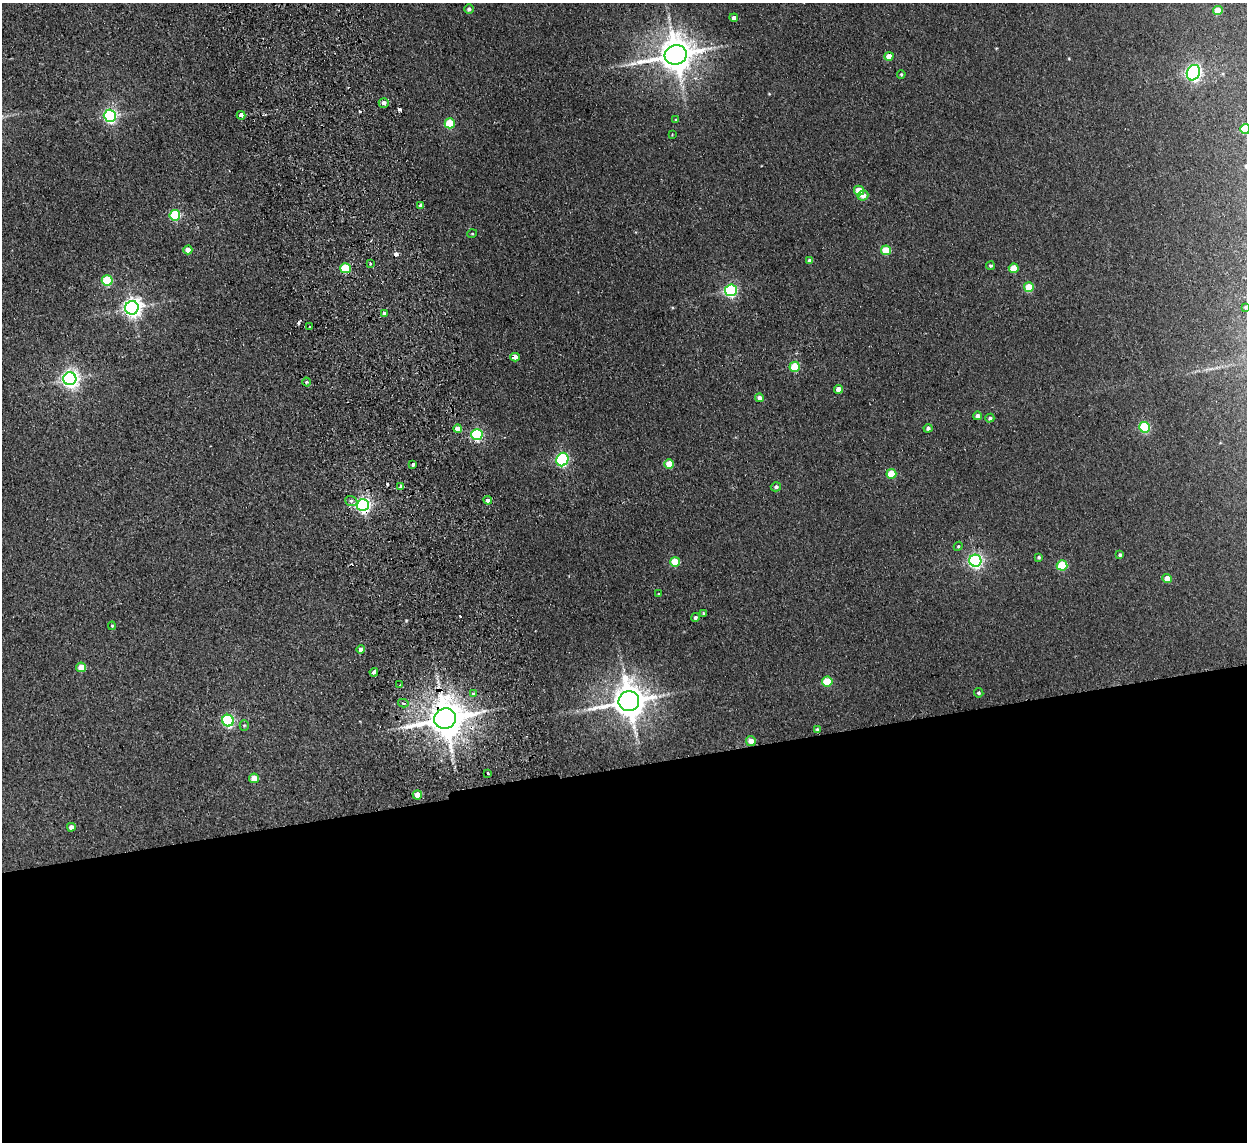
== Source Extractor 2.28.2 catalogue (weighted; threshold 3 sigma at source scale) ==
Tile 15 of 4 x 4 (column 3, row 4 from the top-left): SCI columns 2542-3786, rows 154-1293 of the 5083 x 4981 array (HDU 1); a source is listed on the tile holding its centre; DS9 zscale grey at full resolution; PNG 1249 x 1144 px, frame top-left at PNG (2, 3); each listed source drawn as its Kron ellipse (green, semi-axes under 4 px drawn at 4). Shown black and unused: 33% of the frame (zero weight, under 2 of 3 exposures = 3% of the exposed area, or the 3 px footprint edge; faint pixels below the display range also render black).
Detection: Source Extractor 2.28.2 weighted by HDU 2 'WHT'; one run over the whole footprint, this tile lists its part. Background 0.0671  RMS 0.0097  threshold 0.0438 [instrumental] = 3 sigma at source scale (4.5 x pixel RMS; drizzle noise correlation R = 1.50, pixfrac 1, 0.05/0.05 arcsec/px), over >= 5 px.
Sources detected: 88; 5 cosmic-ray / hot-pixel residue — neither listed nor drawn; the other 83 listed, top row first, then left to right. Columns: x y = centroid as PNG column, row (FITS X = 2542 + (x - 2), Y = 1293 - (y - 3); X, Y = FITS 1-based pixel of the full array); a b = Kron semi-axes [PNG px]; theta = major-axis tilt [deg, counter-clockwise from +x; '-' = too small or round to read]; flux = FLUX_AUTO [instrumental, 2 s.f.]
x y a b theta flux
469 9 4 4 - 2.8
1218 10 5 4 - 22
734 18 4 4 - 3.7
676 55 11 9 16 2400
889 56 4 4 - 12
1193 73 8 6 65 330
901 74 4 3 - 1
384 103 5 5 - 3.2
241 115 4 4 - 32
110 116 6 6 - 210
676 120 4 3 - 0.86
450 123 5 5 - 43
1245 129 5 5 - 37
672 134 3 3 - 0.68
859 191 5 4 - 18
863 195 5 5 - 7.6
421 205 4 3 - 3.4
175 215 5 5 - 78
472 234 5 3 - 0.85
188 250 4 4 - 10
886 250 5 5 - 36
810 261 4 4 - 4.5
370 263 3 3 - 1.1
990 266 4 4 - 1.7
345 268 5 5 - 47
1014 268 5 5 - 21
107 280 5 5 - 64
1029 287 5 5 - 31
731 290 6 5 - 150
1245 307 4 3 - 1.3
132 308 7 6 - 530
384 314 3 3 - 7.2
310 327 3 2 - 0.85
515 357 5 4 - 23
795 367 5 5 - 36
70 379 6 6 - 450
306 382 4 3 - 1.2
838 389 4 4 - 7.2
760 398 4 4 - 5.1
977 416 4 4 - 4
990 418 4 4 - 2.4
1145 427 5 5 - 69
928 428 4 4 - 2.4
458 429 4 4 - 11
477 435 5 5 - 130
562 459 7 6 - 170
413 464 3 3 - 2.1
669 464 5 4 - 21
891 474 5 5 - 25
401 487 3 3 - 8.5
776 487 5 4 - 2.5
488 500 4 4 - 3.4
351 501 6 5 - 2.6
363 505 6 6 - 280
958 546 4 4 - 1.2
1120 555 4 3 - 1.8
1039 557 3 3 - 1.7
975 561 6 6 - 260
675 562 5 5 - 28
1062 565 5 5 - 49
1167 578 4 4 - 12
659 594 4 3 - 1
703 613 3 3 - 1.2
695 617 4 4 - 2.2
112 626 4 3 - 1.3
361 649 4 4 - 6
81 667 5 5 - 20
374 672 4 3 - 7.8
827 681 5 5 - 36
400 685 4 3 - 1.4
979 693 5 4 - 1.8
473 694 4 4 - 3.7
629 701 10 10 - 2200
403 703 5 4 - 2.1
445 719 11 10 - 3000
228 721 6 5 - 160
244 725 5 4 - 1.2
817 729 4 4 - 1.4
751 741 5 4 - 8.6
488 773 3 3 - 3.2
254 778 5 5 - 15
417 795 4 4 - 14
71 827 4 4 - 5.1
Overlapping masked pixels (flux is a lower limit): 3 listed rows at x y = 363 505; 445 719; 751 741
Isophote crosses this tile's border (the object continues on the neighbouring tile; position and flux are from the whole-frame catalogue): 2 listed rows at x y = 1245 129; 1245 307